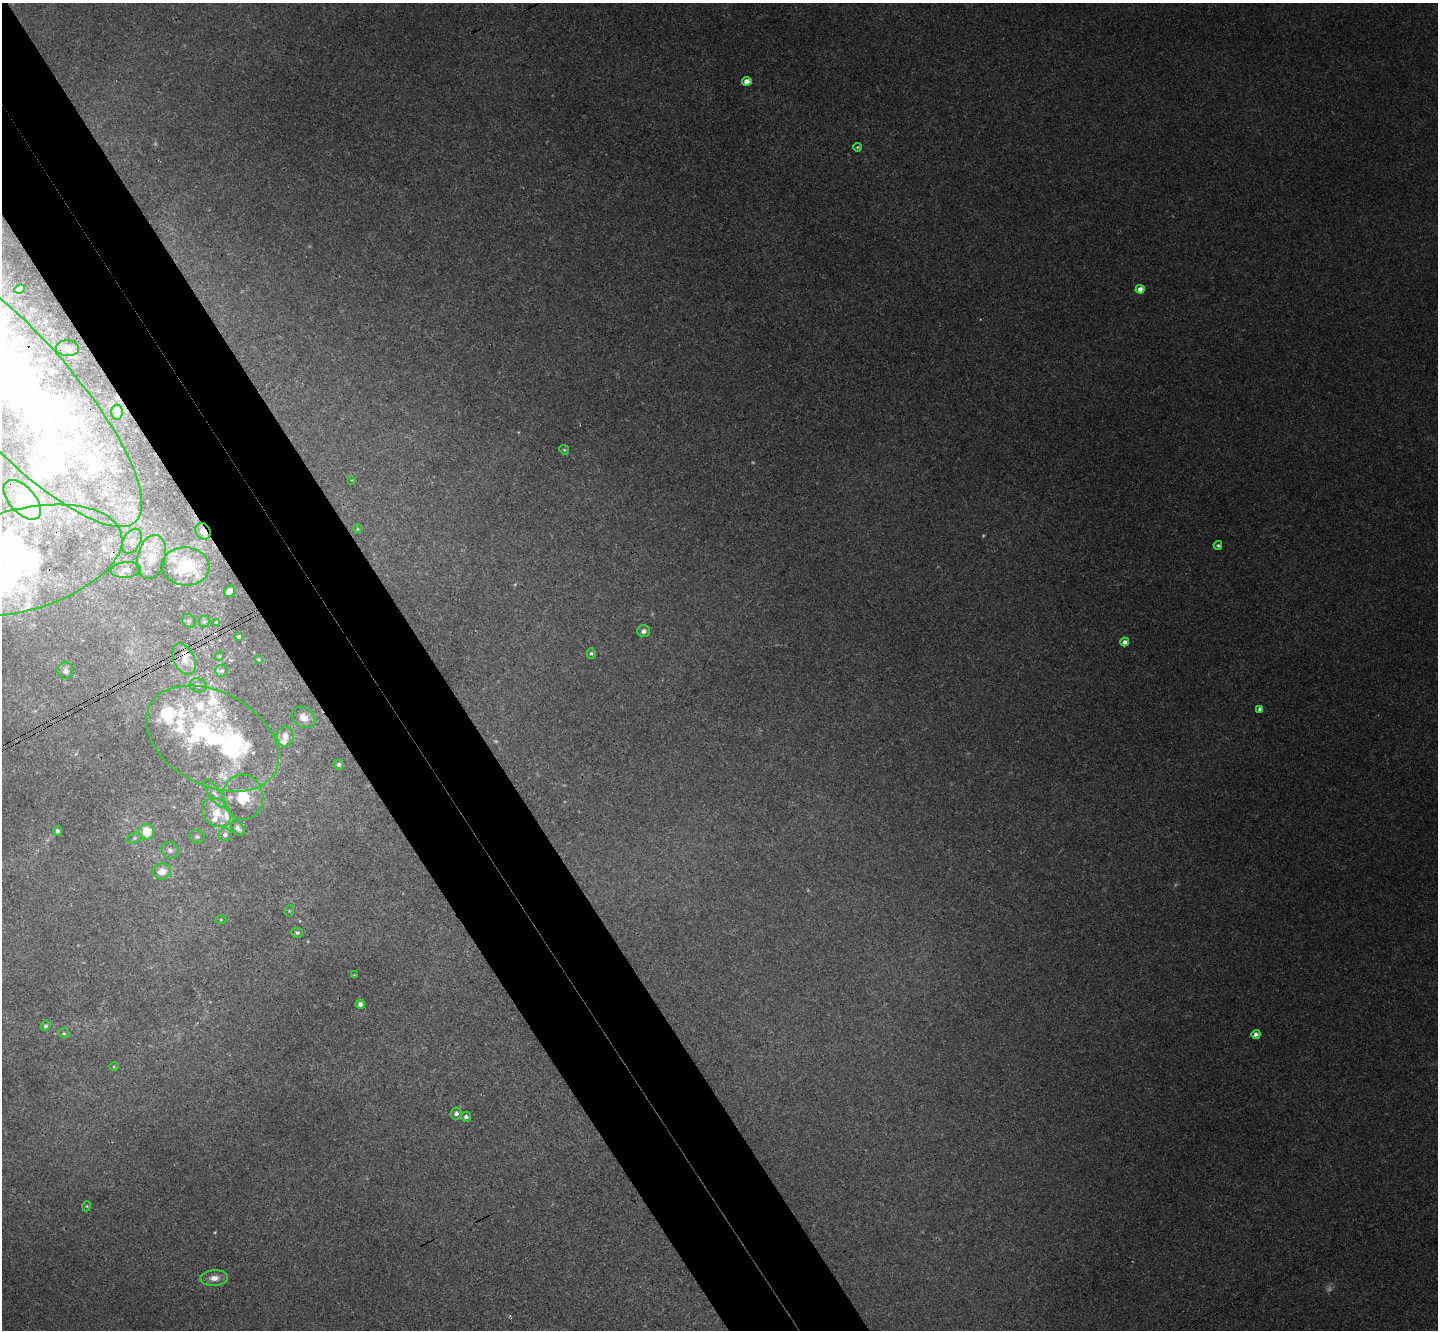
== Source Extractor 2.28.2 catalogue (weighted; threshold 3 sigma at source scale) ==
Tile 11 of 4 x 4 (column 3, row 3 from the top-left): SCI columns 2928-4363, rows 1655-2982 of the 5855 x 5828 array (HDU 1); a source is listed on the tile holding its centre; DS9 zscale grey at full resolution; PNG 1440 x 1332 px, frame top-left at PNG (2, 3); each listed source drawn as its Kron ellipse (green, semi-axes under 4 px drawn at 4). Shown black and unused: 9% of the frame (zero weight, under 3 of 4 exposures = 6% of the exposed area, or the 3 px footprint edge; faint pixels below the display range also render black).
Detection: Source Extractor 2.28.2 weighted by HDU 2 'WHT'; one run over the whole footprint, this tile lists its part. Background 0.0089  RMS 0.0037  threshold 0.0165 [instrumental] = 3 sigma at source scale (4.5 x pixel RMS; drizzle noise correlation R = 1.50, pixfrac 1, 0.05/0.05 arcsec/px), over >= 5 px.
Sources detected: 97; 5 too faint to see at this stretch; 6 inside a brighter object's white glare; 1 cosmic-ray / hot-pixel residue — neither listed nor drawn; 24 inside a brighter listed object's ellipse — not listed separately; the other 61 listed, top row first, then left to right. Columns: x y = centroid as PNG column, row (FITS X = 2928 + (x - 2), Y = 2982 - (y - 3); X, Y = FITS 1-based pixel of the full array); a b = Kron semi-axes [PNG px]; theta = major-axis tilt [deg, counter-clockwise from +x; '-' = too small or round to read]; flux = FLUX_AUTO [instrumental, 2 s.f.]
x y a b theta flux
747 81 4 4 - 3.7
858 147 4 3 - 0.45
20 289 5 4 - 1
1140 289 4 4 - 2.8
67 348 11 8 -3 2.1
11 385 185 55 -48 440
117 412 7 5 -90 1.4
564 450 5 4 - 0.55
352 480 4 3 - 0.28
22 500 24 13 -48 28
358 529 5 3 - 0.35
203 531 9 7 -56 3.3
132 541 13 8 61 2.9
1218 545 4 4 - 0.76
152 557 22 14 77 9.5
19 561 106 51 15 110
185 566 24 19 -4 22
126 570 15 8 5 2.6
230 591 6 5 - 1.8
189 621 7 6 - 0.93
204 621 6 5 - 0.72
216 622 3 2 - 0.42
644 631 6 6 - 1.5
239 637 3 3 - 0.6
1125 642 4 4 - 1.8
591 653 5 4 - 0.64
219 656 4 4 - 0.36
184 659 17 10 -63 4.5
259 659 4 3 - 0.38
66 671 8 8 - 1.6
222 671 6 6 - 0.88
198 685 9 7 -15 1.7
1260 709 4 4 - 1.5
303 717 12 9 -35 3.5
285 736 10 8 -89 3.3
212 739 71 46 -28 61
339 764 5 5 - 0.87
215 794 17 6 -55 2.4
243 797 22 20 -84 11
216 813 16 13 -47 7.4
238 828 8 5 -51 1.3
57 831 5 4 - 0.96
147 832 8 7 - 9.9
225 834 6 6 - 1.1
197 837 7 6 - 1
135 838 7 5 27 0.79
170 850 9 8 - 2.1
162 871 9 8 - 5.7
289 911 6 4 72 0.47
221 920 5 3 - 0.4
297 933 5 5 - 0.89
354 975 3 2 - 0.28
360 1004 5 4 - 1.4
45 1026 5 5 - 0.85
64 1033 5 4 - 0.58
1256 1034 4 4 - 1.7
114 1067 5 3 - 0.34
456 1113 6 5 - 1.3
466 1117 5 5 - 1.2
87 1206 5 3 - 0.43
214 1278 14 7 5 3.5
Overlapping masked pixels (flux is a lower limit): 3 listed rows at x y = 11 385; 203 531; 19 561
Isophote crosses this tile's border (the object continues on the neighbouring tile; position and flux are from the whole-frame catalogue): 2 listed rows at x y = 11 385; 19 561